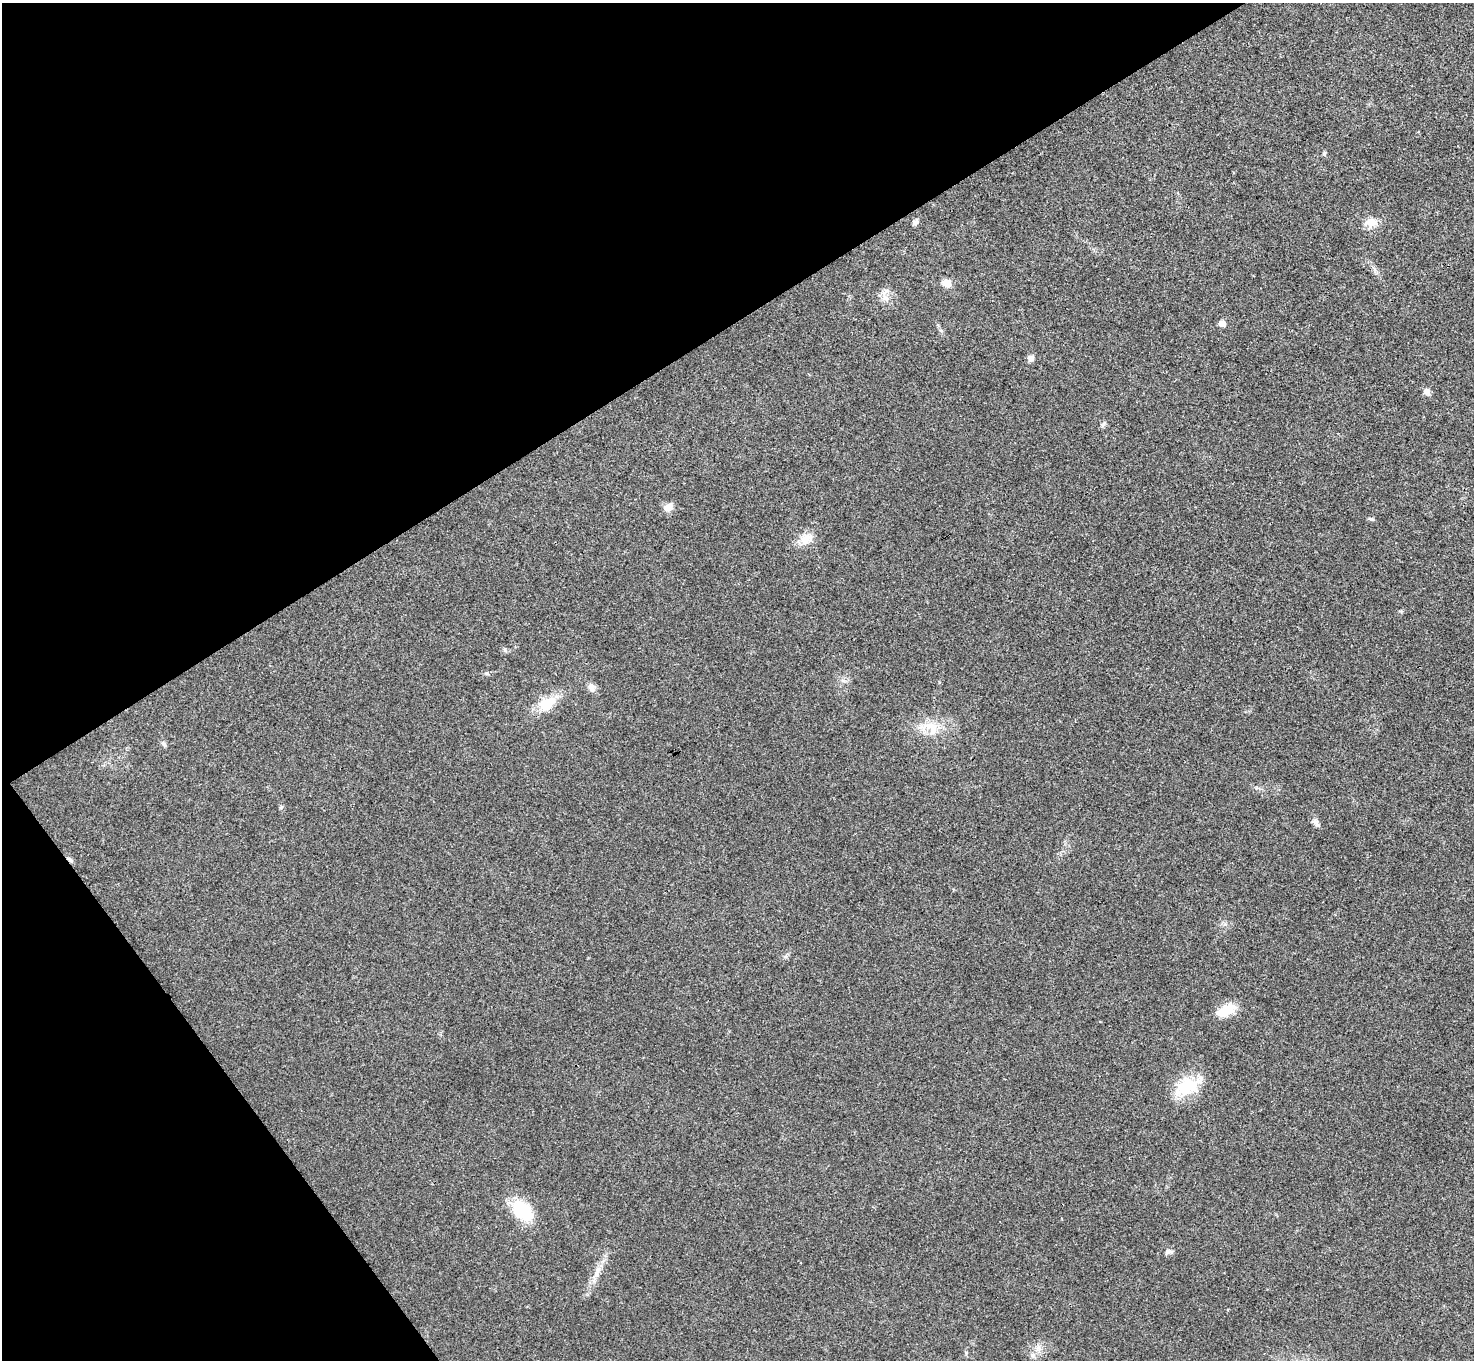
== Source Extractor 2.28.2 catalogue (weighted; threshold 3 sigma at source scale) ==
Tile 5 of 4 x 4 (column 1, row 2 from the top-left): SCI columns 3-1474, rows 2875-4232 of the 5894 x 5887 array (HDU 1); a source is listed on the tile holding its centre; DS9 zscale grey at full resolution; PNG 1476 x 1362 px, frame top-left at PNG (2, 3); no overlay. Shown black and unused: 31% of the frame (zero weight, under 3 of 4 exposures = <1% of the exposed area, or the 3 px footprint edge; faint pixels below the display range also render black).
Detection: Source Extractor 2.28.2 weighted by HDU 2 'WHT'; one run over the whole footprint, this tile lists its part. Background 0.0218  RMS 0.0043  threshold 0.0196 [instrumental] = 3 sigma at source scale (4.5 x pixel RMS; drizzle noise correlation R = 1.50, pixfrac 1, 0.05/0.05 arcsec/px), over >= 5 px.
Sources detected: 26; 1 inside a brighter listed object's ellipse — not listed separately; the other 25 listed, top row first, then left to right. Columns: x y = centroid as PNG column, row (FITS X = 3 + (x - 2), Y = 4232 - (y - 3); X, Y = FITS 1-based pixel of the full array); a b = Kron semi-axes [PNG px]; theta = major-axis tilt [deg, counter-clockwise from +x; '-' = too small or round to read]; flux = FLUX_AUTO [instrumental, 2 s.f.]
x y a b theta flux
1324 154 6 5 - 0.71
915 222 9 6 51 1.3
1371 222 17 11 -2 4.8
945 282 11 10 - 2.7
886 291 14 5 31 1.9
1222 323 9 7 -13 2
1030 358 8 8 - 1.8
1427 391 9 7 -30 2.1
1103 424 10 5 58 0.96
668 508 12 10 35 3.4
1372 519 8 5 -25 0.78
806 538 20 15 29 5.9
591 687 11 8 -71 2.5
546 704 22 13 32 12
931 727 26 16 -43 9.8
164 744 9 4 -36 0.9
281 807 6 5 - 0.67
1316 822 12 6 -57 1.8
70 860 10 5 -44 1.1
1227 1010 26 13 24 8.6
1188 1086 40 20 25 17
523 1211 30 19 -43 18
1171 1252 11 4 0 1.1
597 1272 18 7 66 4.1
1033 1355 6 6 - 1.3
Overlapping masked pixels (flux is a lower limit): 1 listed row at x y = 70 860
Unlisted compact peaks at least as high as the median listed source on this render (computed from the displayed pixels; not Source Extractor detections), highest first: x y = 505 650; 487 673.